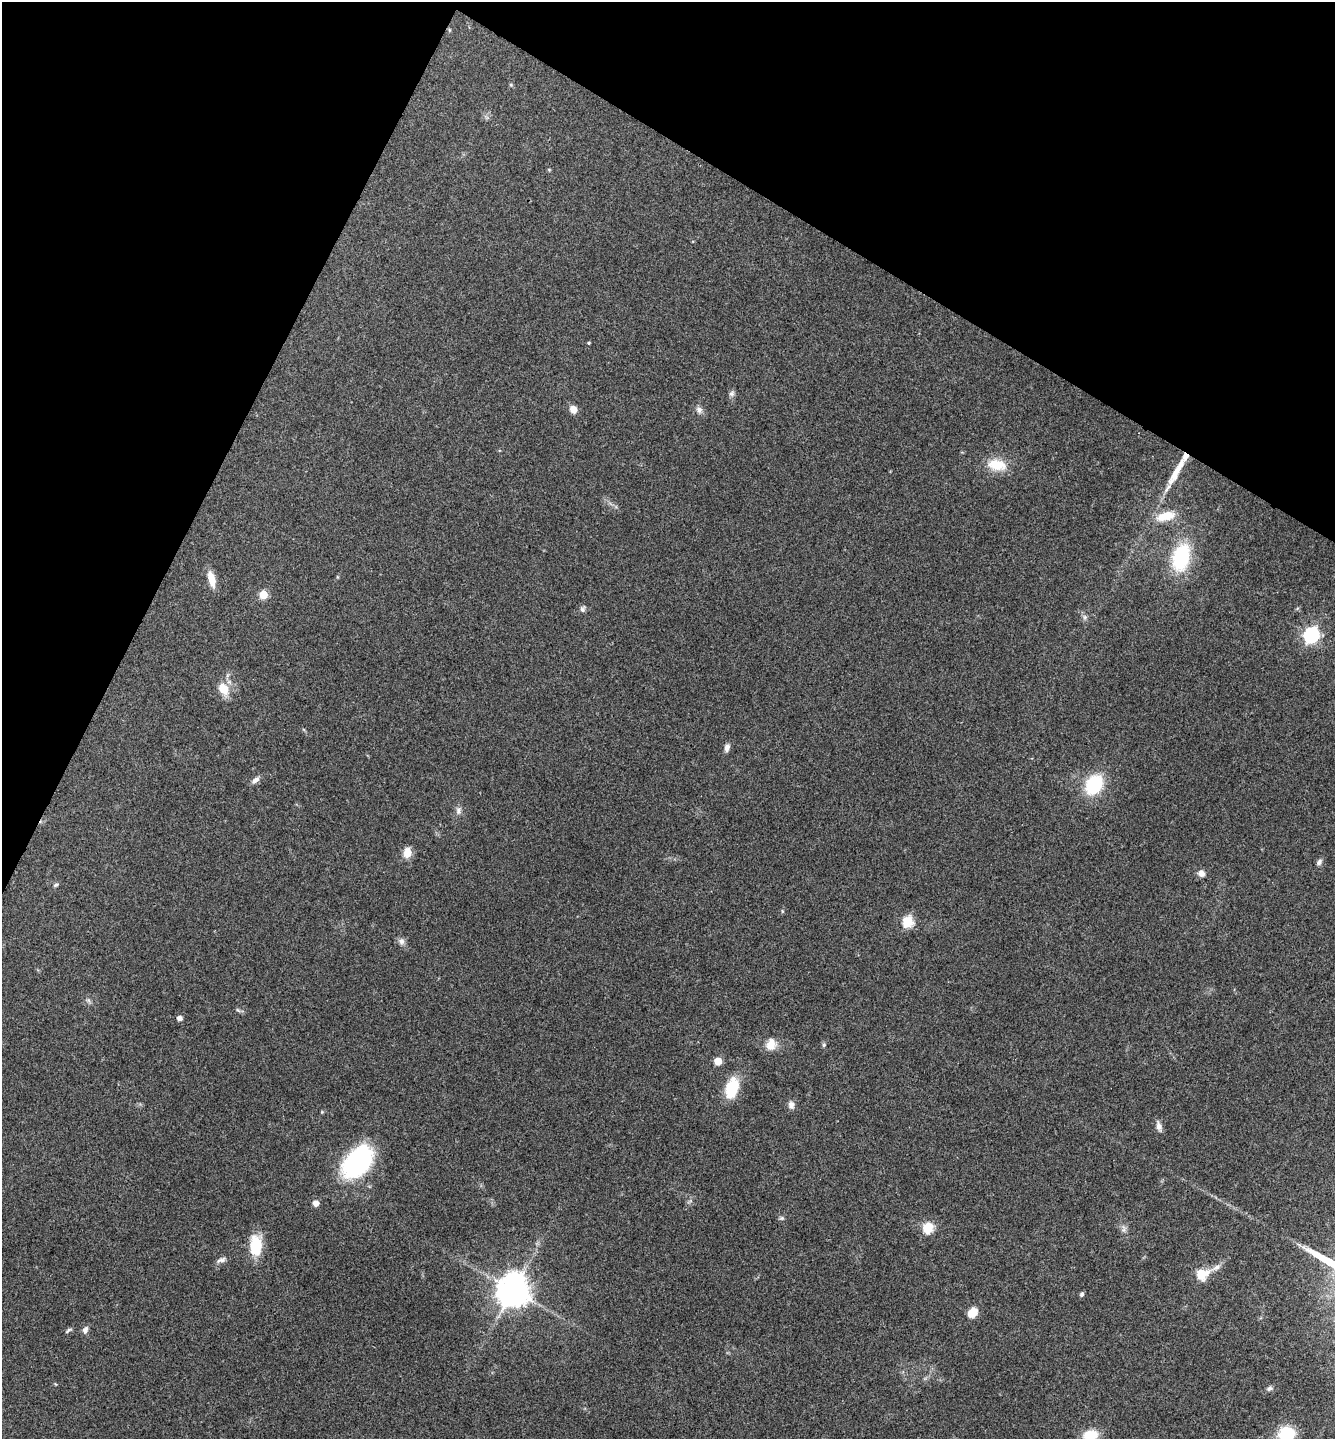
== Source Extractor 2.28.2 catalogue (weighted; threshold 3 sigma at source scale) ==
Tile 2 of 4 x 4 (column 2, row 1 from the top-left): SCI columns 1619-2951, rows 4316-5752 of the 5766 x 5758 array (HDU 1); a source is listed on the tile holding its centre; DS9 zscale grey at full resolution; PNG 1337 x 1441 px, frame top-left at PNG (2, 2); no overlay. Shown black and unused: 23% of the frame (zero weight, under 3 of 4 exposures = <1% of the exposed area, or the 3 px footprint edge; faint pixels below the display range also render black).
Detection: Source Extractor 2.28.2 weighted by HDU 2 'WHT'; one run over the whole footprint, this tile lists its part. Background 0.123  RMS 0.0064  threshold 0.0289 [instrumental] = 3 sigma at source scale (4.5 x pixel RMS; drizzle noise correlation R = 1.50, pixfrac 1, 0.05/0.05 arcsec/px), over >= 5 px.
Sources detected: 52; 1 inside a brighter listed object's ellipse — not listed separately; the other 51 listed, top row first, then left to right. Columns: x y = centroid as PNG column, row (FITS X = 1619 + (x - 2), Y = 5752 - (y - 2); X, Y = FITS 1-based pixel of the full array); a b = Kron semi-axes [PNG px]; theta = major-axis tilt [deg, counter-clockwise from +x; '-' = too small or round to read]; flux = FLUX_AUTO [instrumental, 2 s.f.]
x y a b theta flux
511 85 5 4 - 0.8
589 343 4 3 - 0.74
732 393 8 7 - 1.8
573 409 9 7 -56 5
699 410 9 8 - 2.6
997 465 25 14 -8 14
1179 468 33 8 57 14
1165 516 26 11 12 12
1181 557 24 14 76 53
211 579 17 7 -76 9.7
263 595 5 5 - 23
582 609 9 7 75 1.8
1085 617 6 6 - 1.6
1311 635 7 6 - 170
223 689 13 9 -60 11
727 747 10 6 74 2.9
255 780 11 6 40 3
1094 785 17 13 57 42
458 810 11 7 90 2.6
407 853 11 8 81 7
1319 862 9 6 52 2
1201 873 8 7 - 3.7
56 885 7 4 43 1.2
908 922 6 5 - 46
402 941 9 7 -89 2.5
238 1010 7 4 -44 1.1
179 1018 5 5 - 3
771 1044 17 14 77 7.6
824 1045 6 5 - 1
718 1061 5 5 - 16
732 1088 20 11 70 26
791 1105 9 8 - 3.1
322 1112 4 4 - 0.6
1159 1126 13 7 -77 3.3
358 1162 28 17 51 120
316 1203 6 5 - 4.1
782 1218 7 5 -19 1.2
928 1228 12 10 64 12
1124 1229 13 4 -84 2.2
256 1245 21 12 -90 21
221 1260 13 6 21 2.5
1217 1267 13 7 35 3.5
1201 1274 6 6 - 36
513 1290 11 11 - 890
1082 1294 5 4 - 1.6
972 1312 10 8 45 10
68 1330 10 4 35 1.2
85 1330 9 6 70 2.6
1269 1388 8 6 37 1.5
1286 1434 18 16 9 24
1090 1435 15 11 12 15
Isophote crosses this tile's border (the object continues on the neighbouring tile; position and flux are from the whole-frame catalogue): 2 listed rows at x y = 1286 1434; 1090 1435